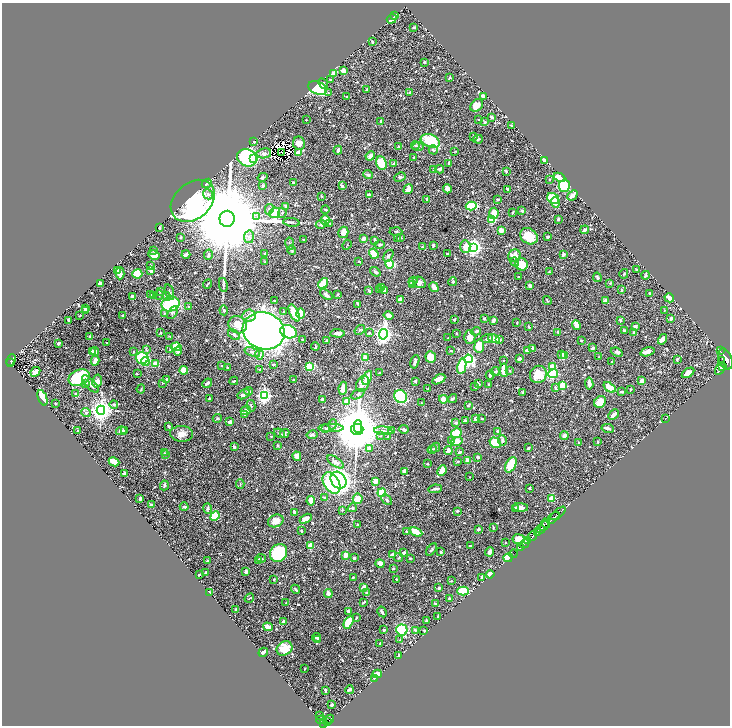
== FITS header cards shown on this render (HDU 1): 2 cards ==
NAXIS1  =                 1456
NAXIS2  =                 1447

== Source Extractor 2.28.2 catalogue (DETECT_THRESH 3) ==
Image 1456 x 1447 px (HDU 1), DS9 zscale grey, zoomed out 1/2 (1 PNG px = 2 x 2 image px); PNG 732 x 728 px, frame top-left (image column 1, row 1446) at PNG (2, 3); each listed source drawn as its Kron ellipse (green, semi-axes under 4 px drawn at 4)
Background 0.495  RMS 0.0084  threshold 0.0252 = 3 sigma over >= 5 px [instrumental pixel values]
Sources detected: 822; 40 cannot appear on this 1/2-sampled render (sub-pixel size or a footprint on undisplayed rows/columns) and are neither listed nor drawn; of the other 782, the 500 brightest by FLUX_AUTO listed and drawn (282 fainter detections omitted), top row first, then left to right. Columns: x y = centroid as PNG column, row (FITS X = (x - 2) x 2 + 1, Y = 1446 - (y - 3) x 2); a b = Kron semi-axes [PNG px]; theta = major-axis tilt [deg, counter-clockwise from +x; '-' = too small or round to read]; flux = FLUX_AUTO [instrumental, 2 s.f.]
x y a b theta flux
394 16 3 2 - 3.7
392 19 5 3 - 16
414 27 2 2 - 1.8
372 42 3 2 - 1.7
424 62 2 2 - 2.5
344 71 3 2 - 20
333 73 3 3 - 20
450 77 3 2 - 1.9
330 80 2 2 - 2.3
323 84 5 3 - 3.3
317 88 9 6 -22 150
367 89 3 2 - 1.7
410 92 3 3 - 4.1
328 93 3 3 - 1.2
347 97 2 2 - 2.4
484 97 4 3 - 8.3
477 105 7 5 45 23
492 117 4 3 - 3.7
306 120 2 2 - 1.4
479 120 3 2 - 1.3
380 121 3 3 - 1.6
485 122 3 3 - 2.9
511 126 3 2 - 1.6
473 137 4 2 - 1.4
478 139 5 3 - 2.7
430 141 10 6 -21 60
254 142 3 3 - 1.4
299 143 7 6 - 13
399 146 3 3 - 1.6
415 146 4 3 - 1.7
418 146 6 4 0 2.7
338 150 4 3 - 4.2
433 150 5 3 - 3.7
455 151 4 2 - 1.4
282 152 2 1 - 2.2
264 153 7 5 9 5.2
298 153 3 3 - 14
370 156 5 3 - 9.5
414 157 2 2 - 1.9
247 158 10 8 -23 460
254 158 3 2 - 54
545 161 4 2 - 16
381 163 7 5 -68 47
449 163 3 2 - 2.1
394 164 3 2 - 6.5
433 169 2 2 - 1.8
439 169 5 3 - 3.1
506 171 4 2 - 2.3
368 175 5 3 - 3.2
263 177 5 3 - 2.8
400 177 6 4 26 2.9
560 177 6 3 -27 30
549 179 3 2 - 1.6
207 183 5 3 - 2.9
293 183 3 2 - 4.8
263 186 3 3 - 4.5
342 186 3 3 - 4.2
564 186 6 5 - 94
408 189 5 3 - 10
447 189 4 3 - 7.6
508 189 3 2 - 2.2
208 194 5 4 - 5.6
369 195 4 3 - 5.8
572 195 6 2 42 17
321 196 3 2 - 1.5
553 198 6 5 - 59
427 199 3 3 - 3.9
497 199 3 2 - 2.3
193 201 24 18 41 530
555 203 5 2 - 11
286 206 4 3 - 7.6
471 206 5 4 - 49
269 209 5 4 - 4.3
325 210 4 2 - 2.3
522 211 3 2 - 4.3
275 213 5 5 - 26
282 213 5 3 - 2.3
494 213 5 4 - 15
513 213 3 2 - 1.6
257 216 3 2 - 1.3
227 219 8 7 - 54000
558 219 3 2 - 3.6
325 220 5 4 - 18
492 220 3 3 - 42
291 222 8 2 -8 2.6
330 223 4 3 - 2
321 225 5 4 - 2.6
160 227 3 2 - 1.8
501 230 4 3 - 13
585 230 4 2 - 5.4
396 231 6 2 -3 1.6
343 232 6 5 - 15
529 236 9 7 -33 33
181 237 2 2 - 2.7
249 237 6 5 - 5
548 237 3 2 - 4.6
397 238 3 2 - 1.2
401 238 4 3 - 2
363 239 3 3 - 6
304 240 2 2 - 1.5
375 240 3 2 - 3.7
290 244 6 2 -80 1.9
347 245 5 2 - 1.2
379 245 5 2 - 3.7
433 245 3 3 - 2.6
465 246 6 5 - 20
422 247 3 2 - 2.1
473 247 4 4 - 640
153 250 2 2 - 1.3
292 250 4 3 - 2.7
186 254 4 2 - 11
265 254 3 2 - 3.1
374 254 5 4 - 29
448 254 3 2 - 2.5
563 254 4 3 - 4.2
154 255 6 4 -29 14
208 255 5 4 - 3.6
388 256 6 3 58 3.7
514 256 6 5 - 16
359 261 2 2 - 2.4
265 262 3 2 - 1.4
515 262 4 3 - 2.3
390 264 4 4 - 110
522 264 6 6 - 38
150 266 3 2 - 1.7
151 270 2 2 - 16
637 270 2 2 - 2.7
118 271 4 3 - 5.4
375 272 6 3 -35 3.2
549 272 2 2 - 1.3
120 273 6 4 88 8.5
137 274 5 4 - 29
624 274 5 3 - 1.5
645 275 4 2 - 2.9
518 277 3 2 - 1.3
597 277 5 3 - 3.4
413 281 5 3 - 4.1
419 282 7 5 -33 8.4
453 282 5 4 - 3.1
323 283 5 4 - 30
610 283 3 2 - 1.8
101 284 3 3 - 15
208 284 5 2 - 2.4
413 284 4 3 - 2.1
223 285 7 3 -80 2.6
530 285 3 3 - 6.9
434 287 5 3 - 18
382 288 3 3 - 2.6
379 290 4 2 - 2.6
384 290 3 3 - 16
621 290 4 2 - 2.1
160 291 3 2 - 1.2
369 291 3 3 - 2.6
169 292 8 4 -74 4
649 293 3 3 - 2.4
337 294 2 2 - 2.3
151 295 4 3 - 2.2
154 295 4 3 - 5.4
159 295 5 2 - 1.2
326 295 7 4 -36 4.9
166 296 4 3 - 7.6
132 297 2 2 - 14
669 298 5 3 - 11
400 299 4 3 - 8.8
274 300 3 2 - 1.7
547 300 5 2 - 1.3
605 300 4 2 - 6.1
170 304 9 7 12 110
358 304 4 2 - 2.7
188 307 3 3 - 1.7
86 308 3 3 - 3.1
224 310 5 4 - 2.1
664 310 2 2 - 1.6
85 311 4 3 - 4.1
284 312 4 3 - 2
164 313 4 2 - 1.3
172 313 7 3 52 3.1
294 313 9 4 -64 41
301 314 5 3 - 39
123 315 2 2 - 3
80 316 3 2 - 1.4
249 316 6 6 - 7.5
389 316 5 4 - 12
484 318 3 3 - 2.8
671 318 3 3 - 5.6
68 320 3 3 - 2.2
454 320 3 2 - 4.2
493 320 3 2 - 8.2
620 320 3 2 - 3.5
517 323 3 3 - 1.6
237 325 9 8 - 28
576 325 5 3 - 19
529 327 3 2 - 1.5
635 327 3 2 - 9.7
360 330 6 4 35 2.6
624 330 4 3 - 1.9
264 331 21 18 -20 1500
476 331 5 3 - 3.5
288 332 9 6 -18 150
558 332 4 2 - 2.2
161 333 2 2 - 2.1
338 333 7 3 -3 8.1
369 333 4 3 - 2.4
456 333 2 2 - 1.5
634 333 4 3 - 5.1
383 334 5 4 - 810
234 335 7 4 -35 4.9
170 336 3 2 - 1.7
90 337 2 2 - 9.1
470 337 6 5 - 11
448 338 2 2 - 1.6
487 338 6 3 18 3.5
302 339 2 2 - 1.6
494 339 6 3 -14 20
662 339 5 4 - 11
499 340 3 3 - 2.5
581 340 3 2 - 2.6
326 341 3 2 - 1.9
107 342 2 2 - 1.3
58 343 3 2 - 3.8
315 346 4 1 - 1.5
479 346 7 5 81 39
176 347 5 4 - 36
532 348 3 3 - 2.3
592 348 3 2 - 6
146 350 3 3 - 1.4
170 350 3 3 - 1.6
527 350 4 3 - 5.1
92 351 3 2 - 4
95 351 4 3 - 9.7
178 351 4 3 - 8.3
451 351 3 2 - 1.6
720 351 2 1 - 390
133 352 3 3 - 2
252 352 8 3 -19 5.8
617 352 6 4 -22 3.6
647 352 7 3 15 11
561 354 3 3 - 3.1
259 355 4 3 - 5.1
564 356 4 3 - 21
365 357 3 3 - 6.3
431 357 6 5 - 19
599 357 2 2 - 1.3
142 358 6 5 - 100
468 359 4 3 - 360
520 359 4 2 - 8
677 359 3 2 - 2.6
725 359 11 6 -70 4000
11 360 6 2 66 150
504 360 2 2 - 1.4
721 360 3 2 - 150
95 361 5 2 - 9.6
145 362 4 3 - 20
415 362 7 2 75 3.5
612 362 3 2 - 4.1
11 363 2 2 - 54
155 364 4 3 - 15
273 364 3 2 - 2.7
221 366 2 2 - 1.3
462 366 8 4 78 65
228 367 2 2 - 2.4
309 367 4 4 - 27
552 367 4 3 - 25
722 367 3 3 - 1000
720 369 7 3 61 1600
184 370 4 4 - 30
260 370 3 3 - 1.5
504 370 6 4 -88 26
510 371 3 3 - 1.6
35 372 5 3 - 11
495 372 4 3 - 2.7
379 373 2 2 - 1.5
688 373 7 3 33 13
137 374 2 2 - 1.4
538 374 9 8 - 48
553 374 5 4 - 82
490 375 5 3 - 3.2
79 378 11 7 24 110
367 378 7 4 66 24
167 379 3 2 - 4.6
439 379 7 3 30 19
293 380 2 2 - 2.1
97 381 6 4 76 8.1
234 381 4 3 - 1.9
415 381 4 3 - 2.7
642 381 3 3 - 7.4
86 383 3 3 - 2.2
162 383 3 2 - 1.8
207 383 5 2 - 5.1
589 383 6 2 -83 9
90 384 11 4 -46 7.8
363 384 8 6 63 8.8
478 384 4 2 - 3.4
489 384 3 2 - 1.6
562 386 3 3 - 79
475 387 3 2 - 2.6
609 387 7 4 -36 41
343 388 6 4 81 14
428 388 3 3 - 1.3
555 388 4 2 - 2.6
141 389 4 3 - 1.8
630 390 3 2 - 1.3
249 391 4 3 - 3.9
522 392 4 3 - 1.3
622 392 4 2 - 2.6
76 393 2 2 - 3.7
244 394 7 4 32 5.2
358 394 7 4 27 3.8
264 395 4 3 - 430
401 396 7 6 - 130
42 398 8 3 -68 35
209 399 3 2 - 2.1
443 399 4 3 - 22
453 399 5 3 - 3.1
322 400 4 2 - 7.6
347 401 2 2 - 36
600 402 6 5 - 22
55 403 2 2 - 3.2
421 403 2 2 - 1.2
114 404 4 3 - 3.5
468 405 4 2 - 1.9
251 406 6 3 -79 2.7
101 410 4 4 - 1300
246 411 5 3 - 14
86 412 5 3 - 4.7
245 414 3 3 - 1.7
614 415 6 3 44 9.7
217 418 4 3 - 1.9
475 418 3 3 - 4.3
665 418 2 1 - 1.4
482 419 2 2 - 1.4
465 421 3 2 - 3.6
230 422 3 3 - 6.2
456 423 3 3 - 2.6
333 424 5 3 - 2.5
168 426 3 2 - 1.8
358 427 6 4 89 3100
331 428 12 3 1 4.8
608 428 6 3 -11 5.8
326 429 3 2 - 1.8
357 429 6 5 - 9700
404 429 5 3 - 4.6
125 430 4 3 - 1.7
78 431 3 3 - 2.5
121 431 5 4 - 8
383 431 9 3 -6 4.1
391 431 4 3 - 1.4
498 431 3 2 - 7.3
280 433 6 3 -34 2
285 433 5 4 - 3.5
456 433 5 4 - 31
181 434 11 8 -2 12
312 435 5 3 - 3.9
271 436 2 2 - 1.4
380 436 4 3 - 1.7
564 436 4 3 - 13
388 437 3 2 - 1.4
452 440 4 3 - 1.6
502 441 5 3 - 4.3
456 442 6 3 18 35
579 442 3 3 - 1.3
598 442 3 2 - 1.5
495 443 6 5 - 37
277 445 3 2 - 3.2
234 447 3 2 - 4.5
435 448 5 3 - 1.9
528 448 2 2 - 2.5
369 449 4 3 - 6.5
432 449 5 3 - 2
448 450 4 4 - 6.7
460 452 4 2 - 3.4
164 453 3 2 - 1.5
166 455 3 3 - 1.8
297 456 5 4 - 12
478 457 3 2 - 4.6
468 460 3 2 - 16
114 462 5 3 - 31
336 462 9 4 -34 6.3
457 462 4 2 - 2.2
428 464 2 2 - 1.4
511 465 8 5 61 36
442 470 5 3 - 29
404 471 3 2 - 5.2
124 474 3 3 - 5.2
470 477 2 2 - 1.4
338 480 9 7 -52 490
375 481 4 3 - 16
332 483 11 7 -58 280
240 484 4 3 - 1.7
164 485 5 2 - 3.2
530 488 2 2 - 1.7
435 489 7 2 7 5
382 493 4 3 - 88
324 497 3 2 - 2.8
551 498 2 2 - 34
140 499 3 2 - 3.4
358 499 5 5 - 24
387 500 6 4 -47 2.9
311 501 5 3 - 18
151 505 3 2 - 3.9
184 507 4 3 - 3.1
520 507 8 3 -3 10
208 508 5 3 - 3.5
352 508 4 4 - 3.5
515 508 4 3 - 2.7
342 510 3 3 - 1.6
457 511 3 3 - 2
294 512 3 2 - 4.3
558 513 9 2 39 870
215 516 5 3 - 61
553 518 7 2 43 700
306 519 6 3 28 13
276 521 8 6 25 14
546 523 5 1 - 170
357 524 3 2 - 1.3
544 526 5 2 - 240
493 527 4 2 - 1.2
478 529 4 3 - 2.7
541 529 4 2 - 220
301 531 2 2 - 2.1
407 531 3 2 - 1.9
416 532 6 4 -27 27
537 533 4 1 - 230
532 536 5 2 - 1400
518 539 6 5 - 20
528 541 3 1 - 230
506 542 2 2 - 1.3
524 544 5 2 - 610
470 545 3 2 - 2.2
310 546 4 3 - 22
520 548 3 2 - 120
432 550 7 3 52 2.8
441 552 4 3 - 1.6
490 552 4 3 - 7.3
279 553 9 8 - 110
404 553 3 3 - 4.4
513 554 4 1 - 35
345 555 3 3 - 12
393 555 4 2 - 12
261 558 5 3 - 2.6
354 558 3 3 - 3.3
399 558 5 2 - 1.3
410 558 3 2 - 1.6
508 558 4 3 - 64
207 561 3 2 - 1.8
259 561 3 3 - 8.6
380 563 5 3 - 9
393 568 2 2 - 3.2
246 571 4 3 - 4.9
206 573 2 2 - 2.4
199 574 2 2 - 2.2
490 574 4 2 - 22
353 577 4 2 - 2.3
482 577 3 2 - 4
274 579 3 2 - 1.9
397 579 3 2 - 2.3
451 581 3 2 - 1.3
364 587 3 3 - 6.2
439 588 3 2 - 2.7
295 589 5 2 - 2.8
463 591 6 4 1 41
210 592 4 3 - 1.9
328 593 4 3 - 9.3
366 593 2 2 - 2.5
249 598 5 2 - 1.6
449 599 3 2 - 3.2
364 602 4 2 - 2.2
286 603 2 2 - 1.7
436 604 2 2 - 9.5
236 610 3 2 - 4.5
348 611 3 2 - 1.8
382 612 5 3 - 3.8
438 617 3 3 - 2
356 618 4 2 - 1.4
426 620 2 2 - 4
283 622 3 2 - 4.4
348 622 7 4 61 50
268 627 5 3 - 18
384 630 3 2 - 2.4
402 630 6 5 - 95
415 630 2 2 - 8
424 631 2 2 - 1.8
316 637 4 3 - 2.2
318 640 4 3 - 1.5
400 640 4 3 - 1.3
379 644 3 2 - 3
285 648 8 6 32 30
263 652 5 2 - 9.2
398 655 4 2 - 2.7
305 669 2 1 - 1.4
377 674 4 3 - 19
374 679 2 2 - 2.2
325 690 2 2 - 3.6
349 690 4 2 - 4.1
332 705 3 2 - 4
320 715 2 2 - 1.7
329 719 5 2 - 120
321 720 5 3 - 170
327 721 2 1 - 110
323 724 4 2 - 350
At the frame edge (FLAGS 8, measured only in part): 1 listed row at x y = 323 724
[282 fainter detections neither listed nor drawn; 40 sub-pixel or undisplayed-footprint detections neither listed nor drawn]